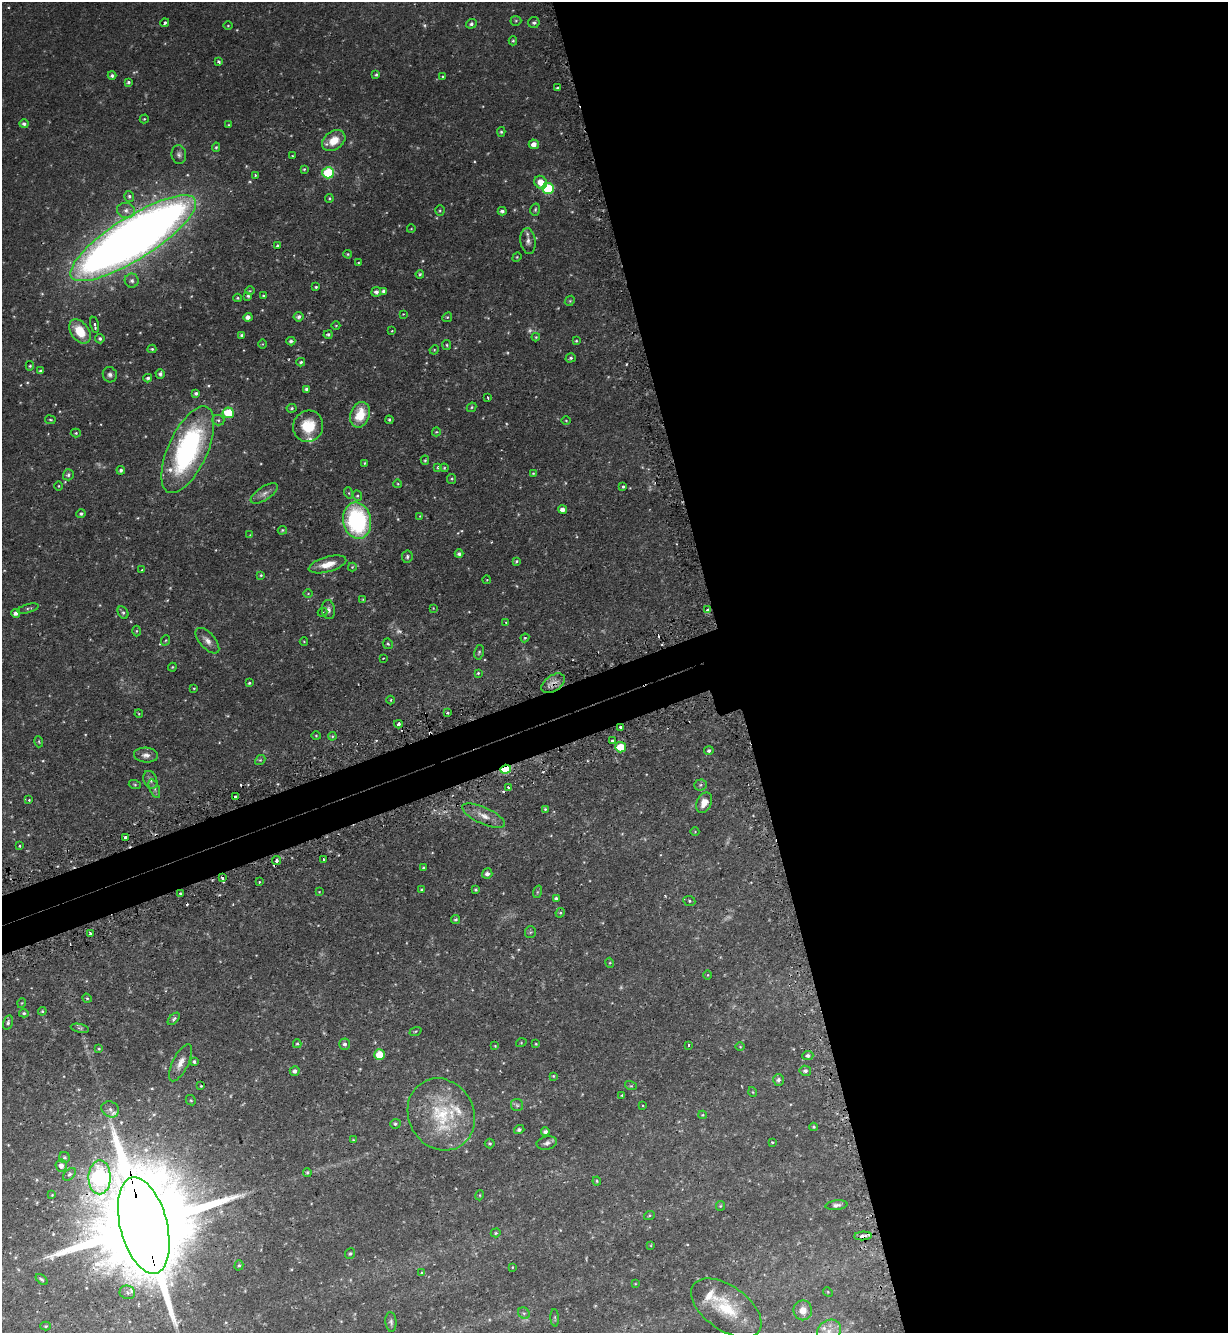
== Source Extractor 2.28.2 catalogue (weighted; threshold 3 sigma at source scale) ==
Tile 8 of 4 x 4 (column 4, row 2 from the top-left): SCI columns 3851-5076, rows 2699-4029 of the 5375 x 5396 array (HDU 1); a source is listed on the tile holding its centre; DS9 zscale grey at full resolution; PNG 1230 x 1335 px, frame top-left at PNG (2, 2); each listed source drawn as its Kron ellipse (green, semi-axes under 4 px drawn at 4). Shown black and unused: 43% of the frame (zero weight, under 2 of 3 exposures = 5% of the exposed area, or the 3 px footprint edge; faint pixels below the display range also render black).
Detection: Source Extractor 2.28.2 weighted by HDU 2 'WHT'; one run over the whole footprint, this tile lists its part. Background 0.0556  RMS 0.0048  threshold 0.0216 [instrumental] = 3 sigma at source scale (4.5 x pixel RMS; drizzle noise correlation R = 1.50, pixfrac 1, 0.05/0.05 arcsec/px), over >= 5 px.
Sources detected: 282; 14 too faint to see at this stretch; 1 inside a brighter object's white glare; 5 cosmic-ray / hot-pixel residue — neither listed nor drawn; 4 inside a brighter listed object's ellipse — not listed separately; the other 258 listed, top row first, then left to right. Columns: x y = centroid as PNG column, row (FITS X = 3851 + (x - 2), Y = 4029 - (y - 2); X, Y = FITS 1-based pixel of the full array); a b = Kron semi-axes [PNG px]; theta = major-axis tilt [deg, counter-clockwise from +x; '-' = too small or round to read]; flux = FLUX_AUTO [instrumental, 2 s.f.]
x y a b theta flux
516 21 5 5 - 0.65
165 23 4 3 - 0.97
534 23 5 5 - 1.1
471 24 5 4 - 1.1
228 26 5 3 - 0.39
513 41 4 4 - 0.6
219 62 4 3 - 0.89
112 75 4 4 - 1
376 75 4 3 - 0.72
443 77 4 3 - 0.49
128 82 4 3 - 0.87
557 88 3 3 - 0.58
144 119 4 4 - 0.49
24 124 5 4 - 1.2
228 125 3 3 - 0.37
501 132 5 4 - 0.82
334 141 13 9 37 8
534 144 5 5 - 2.8
216 147 5 4 - 0.6
179 154 9 7 -83 1.5
292 156 3 3 - 0.4
304 169 4 4 - 0.54
328 173 6 5 - 35
255 175 3 3 - 0.47
541 182 7 6 - 5.5
548 188 6 5 - 27
129 196 5 5 - 0.9
329 198 4 3 - 0.54
126 210 9 7 -17 2.3
535 210 6 4 75 0.74
440 211 5 4 - 0.57
502 211 4 4 - 1.2
411 229 4 3 - 0.33
133 238 73 21 32 690
528 241 13 7 -82 2.3
277 246 4 4 - 0.72
348 254 4 3 - 0.49
517 257 5 4 - 0.46
358 263 3 3 - 0.38
420 274 4 3 - 0.58
132 281 7 7 - 1.6
316 287 3 3 - 0.52
250 291 5 3 - 0.39
384 291 4 3 - 1.2
376 292 5 5 - 1.5
248 296 4 4 - 0.72
263 296 4 3 - 0.52
237 298 4 4 - 0.52
570 301 5 4 - 0.58
403 314 2 2 - 0.29
248 317 4 4 - 2.1
298 317 5 4 - 1.4
447 317 5 4 - 0.56
95 325 8 3 -79 1.4
336 325 4 3 - 0.36
80 331 13 9 -54 12
392 331 3 3 - 0.41
241 335 4 4 - 0.78
328 335 4 4 - 0.78
536 337 4 4 - 0.46
100 339 5 4 - 0.95
291 341 4 4 - 1.2
576 341 4 3 - 0.51
263 344 5 3 - 0.35
447 345 5 4 - 0.62
152 349 4 3 - 0.67
434 350 5 4 - 0.42
571 358 5 4 - 0.87
301 362 4 3 - 0.7
30 366 5 4 - 0.68
40 371 4 4 - 0.7
160 374 5 4 - 1.1
110 375 8 7 - 1.5
148 378 4 4 - 1
307 389 4 3 - 1.1
196 393 4 4 - 0.94
488 397 3 2 - 0.48
472 407 5 4 - 0.59
292 408 5 4 - 0.65
228 413 5 5 - 16
360 415 13 9 70 12
50 420 5 3 - 0.47
218 420 6 5 - 0.94
389 420 4 4 - 0.53
566 421 4 3 - 0.39
308 426 16 15 - 12
436 432 4 4 - 0.52
76 433 5 4 - 0.55
188 450 47 19 65 96
425 460 4 4 - 0.57
365 463 4 2 - 0.4
438 467 4 4 - 0.61
444 468 4 4 - 0.49
121 470 4 4 - 1
533 473 4 3 - 0.42
68 475 5 5 - 1.1
452 479 5 4 - 0.54
398 484 4 3 - 0.38
59 486 4 3 - 0.37
623 487 4 3 - 0.73
264 493 15 6 33 2.7
349 493 5 3 - 0.51
357 496 5 4 - 0.67
563 509 4 4 - 2.2
81 514 4 4 - 0.78
420 516 4 3 - 0.33
357 521 18 14 -78 57
282 530 4 3 - 0.52
250 535 4 4 - 0.38
459 554 4 4 - 1.1
407 557 6 5 - 1.2
516 561 4 3 - 0.63
327 564 19 7 15 6.2
352 567 4 4 - 0.47
142 570 4 3 - 0.39
261 575 4 4 - 0.56
487 580 4 3 - 0.31
308 594 5 3 - 0.39
363 599 4 3 - 0.44
433 608 4 3 - 0.32
28 609 11 4 16 0.86
328 609 9 6 -82 1.7
708 610 3 3 - 12
322 612 5 4 - 0.59
16 613 4 4 - 1.5
123 613 7 5 -62 0.95
506 622 3 3 - 0.43
136 631 5 3 - 0.42
525 638 4 4 - 0.53
166 640 5 3 - 0.42
207 641 16 7 -49 3.1
304 641 4 3 - 0.36
388 644 5 5 - 0.67
479 652 7 4 79 0.77
383 658 3 2 - 0.45
172 667 4 3 - 0.48
478 673 4 4 - 0.55
249 683 3 3 - 0.6
553 683 13 8 35 3.4
194 688 4 2 - 0.36
391 700 4 3 - 0.4
447 713 3 3 - 0.67
139 714 4 3 - 0.5
398 724 4 3 - 2.6
620 727 3 3 - 0.9
316 736 4 4 - 0.51
332 736 4 4 - 0.53
612 741 3 3 - 1.3
39 742 5 3 - 0.48
621 747 5 5 - 12
709 751 5 4 - 0.99
146 755 12 7 -5 2.5
260 760 6 4 41 0.66
506 769 5 4 - 29
150 780 9 6 -68 1.6
135 785 6 4 -16 0.68
700 785 6 5 - 0.87
508 787 3 3 - 0.91
154 789 10 5 -69 1.2
235 797 3 3 - 1.7
29 800 3 3 - 0.66
704 803 11 7 64 4.6
545 809 4 4 - 0.52
483 816 23 8 -24 5.4
695 832 4 3 - 0.34
126 838 3 3 - 20
19 846 3 3 - 0.41
323 859 3 3 - 0.96
277 861 4 4 - 2.1
424 867 3 3 - 0.62
487 874 5 5 - 1.5
222 877 4 3 - 1.7
259 882 3 3 - 0.74
421 890 4 3 - 0.46
476 890 3 3 - 0.62
319 892 4 3 - 0.31
537 892 6 4 72 0.62
180 894 3 3 - 0.79
556 898 4 4 - 0.87
689 901 6 5 - 0.71
560 913 5 4 - 0.5
456 919 4 4 - 0.82
530 932 6 5 - 0.67
90 934 4 3 - 2.8
610 963 5 3 - 0.43
708 975 4 3 - 0.36
87 998 5 4 - 0.57
22 1003 5 3 - 0.36
42 1011 4 4 - 0.42
24 1013 5 4 - 0.74
174 1019 7 4 46 0.96
8 1023 7 5 74 1.1
80 1028 9 3 -13 0.87
415 1031 6 4 20 0.5
521 1043 5 3 - 0.41
297 1044 4 4 - 0.62
345 1044 5 5 - 1.3
536 1044 4 3 - 0.44
688 1045 4 2 - 0.47
495 1046 4 3 - 0.38
740 1047 5 3 - 0.37
99 1049 4 3 - 0.5
380 1055 5 5 - 11
808 1056 5 4 - 1.3
194 1062 4 3 - 0.85
180 1063 20 8 63 3.9
295 1071 5 4 - 1.5
805 1071 6 5 - 1.1
553 1076 4 4 - 0.51
778 1080 6 5 - 1.2
201 1086 3 2 - 0.38
631 1086 6 3 -17 0.53
753 1092 5 3 - 0.37
622 1095 3 3 - 0.45
191 1100 5 4 - 0.58
517 1105 6 6 - 1.1
643 1105 3 2 - 0.38
110 1109 9 7 -31 2.4
441 1114 37 32 -61 32
702 1115 4 4 - 0.42
395 1124 5 5 - 0.79
814 1127 4 3 - 0.48
519 1130 5 4 - 1.1
545 1132 4 4 - 1.4
353 1140 4 3 - 0.42
772 1142 3 2 - 0.42
490 1143 5 5 - 0.7
547 1143 10 6 12 1.8
64 1157 5 5 - 0.86
61 1166 6 5 - 2.2
307 1172 4 3 - 0.61
69 1174 8 5 43 1.1
100 1177 17 11 89 110
597 1181 4 4 - 0.49
52 1195 3 3 - 0.28
480 1195 5 3 - 0.43
836 1205 11 5 7 1.5
720 1206 5 4 - 0.58
649 1216 5 3 - 0.52
144 1226 49 23 -75 17000
496 1233 5 4 - 0.58
863 1236 9 4 3 2.3
651 1245 3 2 - 0.28
350 1253 5 5 - 0.75
239 1265 5 4 - 0.69
512 1267 4 2 - 0.32
421 1273 3 3 - 0.43
42 1279 7 3 -40 0.71
635 1284 4 2 - 0.3
127 1292 8 6 -16 2.1
828 1292 5 4 - 0.44
726 1308 40 22 -36 23
803 1310 10 9 - 5.3
524 1313 6 5 - 0.9
555 1318 9 3 -86 0.62
391 1322 10 5 -86 1.2
46 1326 5 4 - 0.56
829 1331 12 10 33 5.3
Overlapping masked pixels (flux is a lower limit): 11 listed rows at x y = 133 238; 708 610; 553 683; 398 724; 620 727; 506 769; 277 861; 222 877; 100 1177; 144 1226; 863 1236
Isophote crosses this tile's border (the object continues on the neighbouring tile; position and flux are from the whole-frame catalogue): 1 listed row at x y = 829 1331
Unlisted compact peaks at least as high as the median listed source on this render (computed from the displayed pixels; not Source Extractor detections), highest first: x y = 424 25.